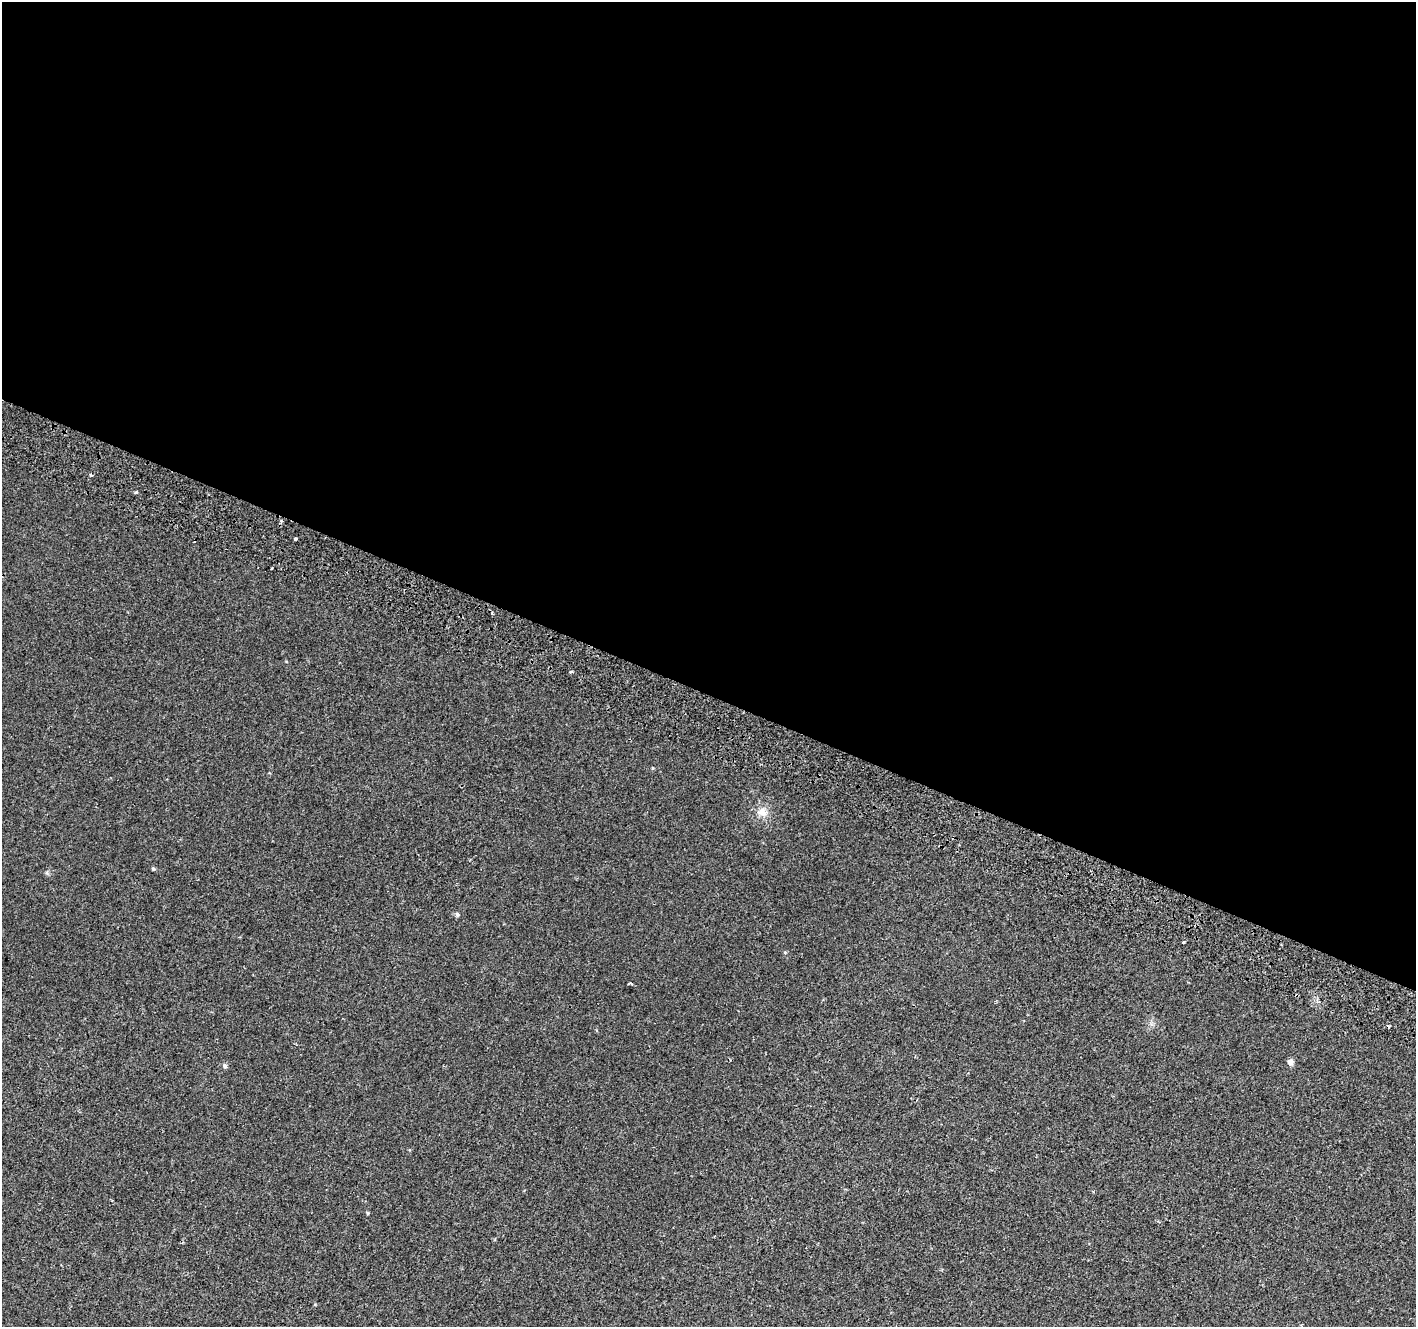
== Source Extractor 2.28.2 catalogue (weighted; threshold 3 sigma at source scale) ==
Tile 3 of 4 x 4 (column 3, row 1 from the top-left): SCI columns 2857-4270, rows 4234-5558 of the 5718 x 5883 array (HDU 1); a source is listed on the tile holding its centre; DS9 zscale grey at full resolution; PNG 1418 x 1329 px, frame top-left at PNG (2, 2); no overlay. Shown black and unused: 52% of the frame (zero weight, under 2 of 3 exposures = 3% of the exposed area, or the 3 px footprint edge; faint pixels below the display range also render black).
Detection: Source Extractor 2.28.2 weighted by HDU 2 'WHT'; one run over the whole footprint, this tile lists its part. Background 5.91e-04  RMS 0.0039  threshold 0.0175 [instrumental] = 3 sigma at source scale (4.5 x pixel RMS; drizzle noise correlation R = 1.50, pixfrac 1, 0.0396/0.0396 arcsec/px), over >= 5 px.
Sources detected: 14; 2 cosmic-ray / hot-pixel residue — not listed; the other 12 listed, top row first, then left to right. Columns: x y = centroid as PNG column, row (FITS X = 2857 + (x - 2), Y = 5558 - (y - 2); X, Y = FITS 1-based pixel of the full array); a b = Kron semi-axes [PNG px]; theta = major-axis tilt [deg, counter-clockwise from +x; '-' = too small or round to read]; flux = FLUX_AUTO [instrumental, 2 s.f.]
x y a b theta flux
91 475 4 3 - 0.8
136 492 4 3 - 0.59
295 539 3 3 - 5.3
272 568 3 2 - 0.61
571 672 3 3 - 1.6
763 812 15 11 -54 3.5
153 869 5 4 - 0.45
457 914 6 5 - 0.64
1183 942 4 3 - 0.37
631 983 7 2 -22 0.45
1290 1062 8 7 - 1.3
225 1066 6 5 - 0.78
Unlisted compact peaks at least as high as the median listed source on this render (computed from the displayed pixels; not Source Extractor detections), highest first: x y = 368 1213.